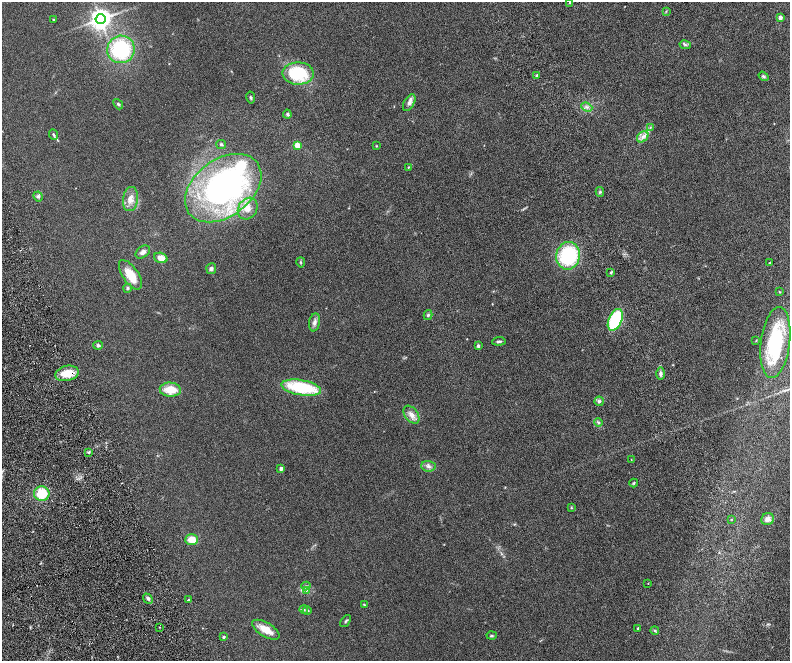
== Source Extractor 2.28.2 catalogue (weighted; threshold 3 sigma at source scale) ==
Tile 10 of 4 x 4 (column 2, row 3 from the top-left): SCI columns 1633-3208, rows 1651-2967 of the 6416 x 5807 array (HDU 1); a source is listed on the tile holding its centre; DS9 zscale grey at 2 x 2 block average (1 PNG px = mean of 2 x 2 image px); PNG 792 x 663 px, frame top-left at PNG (2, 2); each listed source drawn as its Kron ellipse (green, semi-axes under 4 px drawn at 4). Shown black and unused: <1% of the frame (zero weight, under 4 of 8 exposures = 3% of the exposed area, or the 3 px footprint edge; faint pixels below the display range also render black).
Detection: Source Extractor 2.28.2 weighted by HDU 2 'WHT'; one run over the whole footprint, this tile lists its part. Background 0.0947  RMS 0.0063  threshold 0.0258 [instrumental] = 3 sigma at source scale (4.09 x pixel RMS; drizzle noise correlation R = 1.36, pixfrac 0.8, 0.05/0.05 arcsec/px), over >= 5 px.
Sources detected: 81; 1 cosmic-ray / hot-pixel residue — neither listed nor drawn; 3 inside a brighter listed object's ellipse — not listed separately; the other 77 listed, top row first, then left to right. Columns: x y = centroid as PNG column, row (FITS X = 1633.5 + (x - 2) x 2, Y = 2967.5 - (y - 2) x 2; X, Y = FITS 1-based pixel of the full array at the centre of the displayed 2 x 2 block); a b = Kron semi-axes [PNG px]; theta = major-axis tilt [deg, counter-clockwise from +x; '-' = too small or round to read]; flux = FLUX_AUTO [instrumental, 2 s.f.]
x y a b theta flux
570 3 4 4 - 1.4
666 11 3 2 - 0.87
780 17 3 2 - 10
53 19 3 2 - 0.72
100 19 5 5 - 910
685 45 6 3 -11 1.9
121 49 14 13 - 90
298 73 16 11 -1 60
537 75 3 3 - 1.9
764 76 5 4 - 2.2
251 98 6 2 -79 1.4
409 103 9 5 61 5.1
118 104 6 3 -50 1.8
587 107 6 3 -22 2.8
287 114 4 3 - 1.8
650 127 3 3 - 0.94
53 135 6 3 -66 2.4
643 137 6 4 42 5.1
221 144 5 3 - 1.7
297 145 3 3 - 28
376 146 3 3 - 0.76
408 167 3 2 - 0.82
223 188 42 28 37 330
600 192 5 3 - 1.4
38 196 5 4 - 2.7
130 199 12 7 83 9.9
248 209 11 9 59 12
143 252 8 5 38 4.9
568 256 14 12 80 95
161 258 7 5 -20 9.4
301 262 5 3 - 1.3
770 263 2 2 - 0.98
211 269 5 5 - 3.1
611 273 4 3 - 1.4
130 275 17 7 -55 25
128 288 4 4 - 1.9
779 292 3 3 - 0.78
428 315 5 3 - 1.7
615 320 11 6 66 74
315 322 9 5 80 4.9
499 341 7 3 5 2.3
756 341 3 2 - 0.57
775 342 36 14 83 77
98 345 5 4 - 2.1
478 346 4 4 - 2.5
67 373 12 7 13 21
661 374 6 4 89 3.7
301 388 20 7 -9 72
170 390 10 7 -3 21
599 401 5 4 - 2.5
411 415 10 6 -54 7.8
598 422 4 3 - 1.7
89 452 3 3 - 1.5
631 460 2 2 - 0.38
428 466 7 5 -6 4.1
281 469 3 2 - 6.1
634 483 4 3 - 1.6
42 494 8 7 - 28
571 508 3 2 - 0.89
731 519 3 2 - 0.73
768 519 6 6 - 7.8
192 539 6 5 - 14
648 583 2 2 - 0.4
306 586 4 3 - 1.8
306 590 4 2 - 1.2
148 599 5 3 - 2.5
188 600 3 3 - 1.3
364 605 4 3 - 0.98
304 610 4 3 - 1.7
307 611 4 3 - 1.6
346 621 7 3 52 1.6
159 627 2 2 - 0.69
638 628 3 3 - 1.1
266 630 15 7 -31 17
655 630 4 3 - 1.5
492 636 5 3 - 1.3
224 637 2 2 - 2.2
Overlapping masked pixels (flux is a lower limit): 1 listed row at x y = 67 373
Isophote crosses this tile's border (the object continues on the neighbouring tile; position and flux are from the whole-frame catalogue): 1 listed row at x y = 570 3